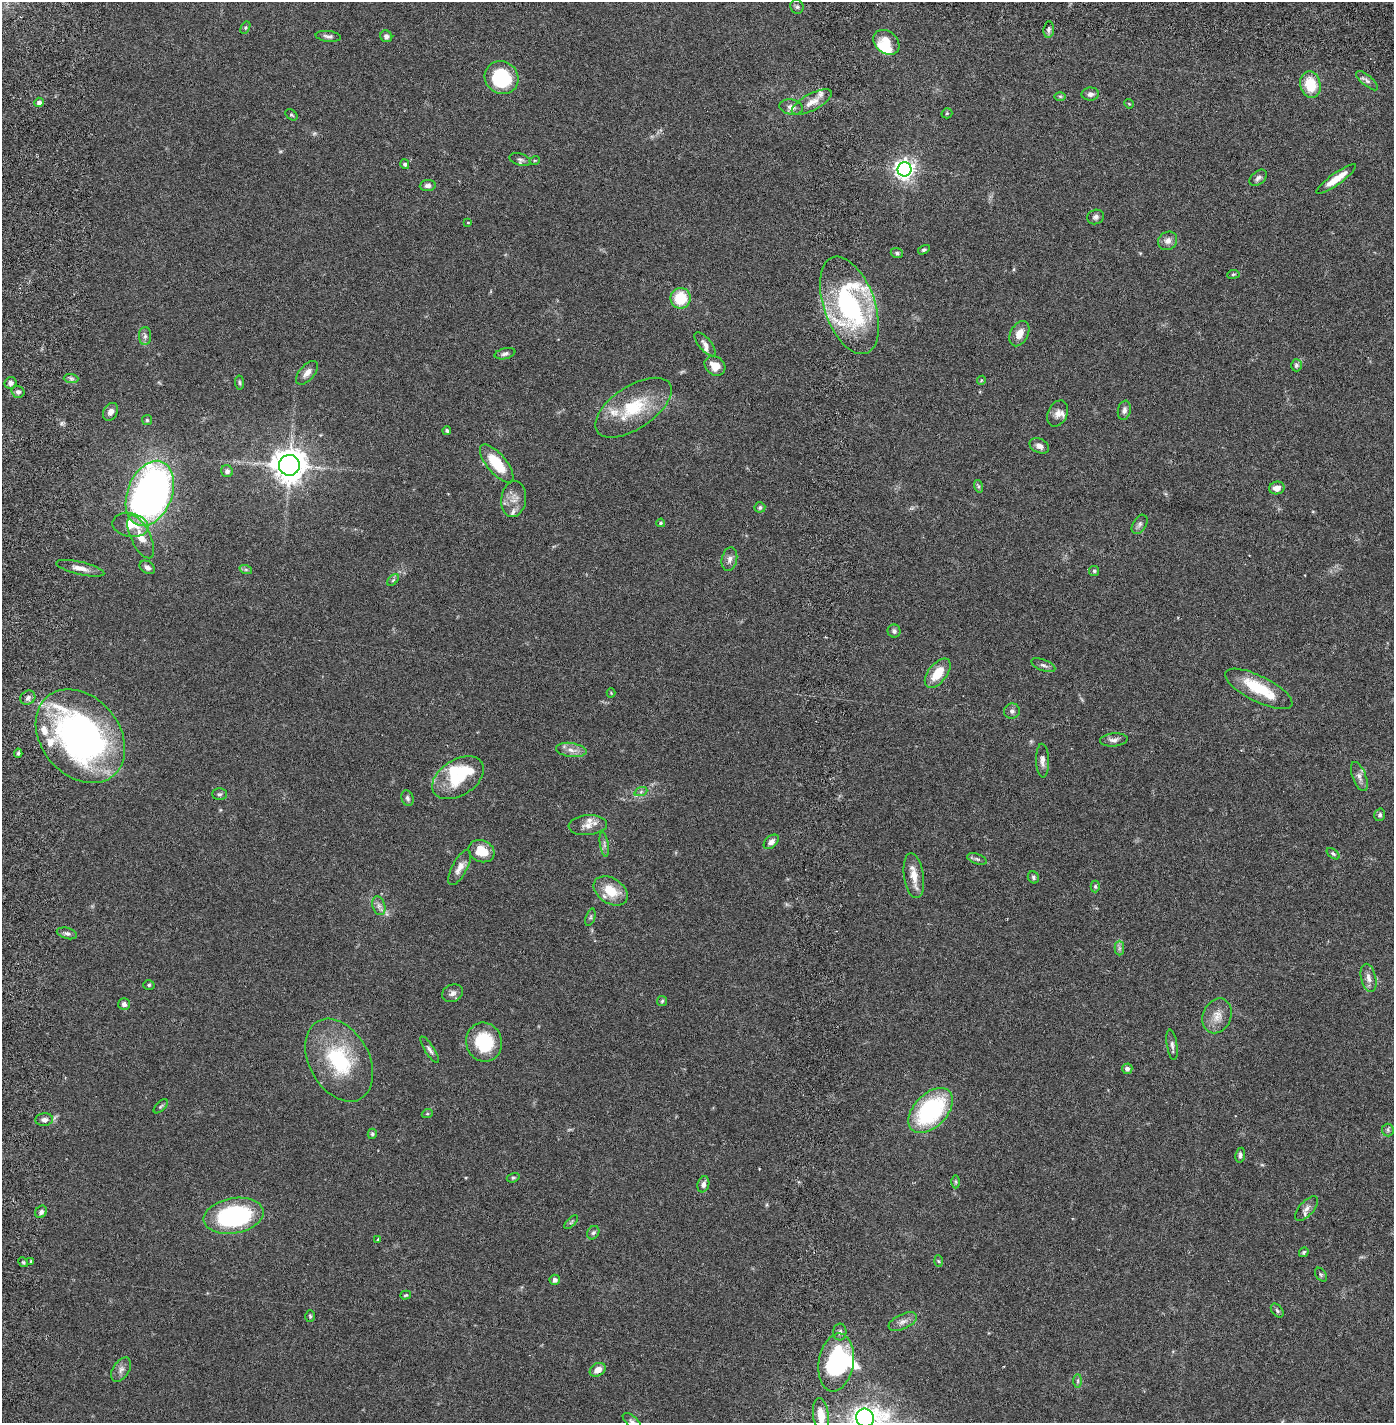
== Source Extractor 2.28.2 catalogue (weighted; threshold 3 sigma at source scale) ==
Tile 6 of 4 x 4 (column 2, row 2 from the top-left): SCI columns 1497-2888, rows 2930-4350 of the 5886 x 5856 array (HDU 1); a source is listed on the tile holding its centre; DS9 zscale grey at full resolution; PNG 1396 x 1425 px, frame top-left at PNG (2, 2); each listed source drawn as its Kron ellipse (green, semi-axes under 4 px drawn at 4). Nothing masked; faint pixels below the display range render black.
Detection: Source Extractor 2.28.2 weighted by HDU 2 'WHT'; one run over the whole footprint, this tile lists its part. Background 0.0412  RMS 0.004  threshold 0.0162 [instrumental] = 3 sigma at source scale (4.09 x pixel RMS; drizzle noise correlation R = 1.36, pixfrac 0.8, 0.05/0.05 arcsec/px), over >= 5 px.
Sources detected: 166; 3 too faint to see at this stretch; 6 inside a brighter object's white glare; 1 cosmic-ray / hot-pixel residue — neither listed nor drawn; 9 inside a brighter listed object's ellipse — not listed separately; the other 147 listed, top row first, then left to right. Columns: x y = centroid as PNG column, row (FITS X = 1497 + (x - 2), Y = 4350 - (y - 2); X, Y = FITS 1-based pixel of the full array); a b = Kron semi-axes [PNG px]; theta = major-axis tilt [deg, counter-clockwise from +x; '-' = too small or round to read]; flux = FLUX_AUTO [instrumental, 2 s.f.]
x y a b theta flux
797 7 7 6 - 0.55
245 28 6 4 59 0.32
1049 29 8 5 84 0.68
328 36 13 5 -7 0.78
386 36 6 5 - 0.86
886 42 14 11 -41 4.1
502 78 17 16 - 17
1367 81 13 5 -39 0.85
1310 85 13 10 -76 6.7
1090 94 9 6 1 0.93
1060 96 6 4 -1 0.3
39 102 5 4 - 1
812 102 22 8 27 2.5
1129 104 5 4 - 0.23
791 107 12 7 -9 1.3
947 113 5 5 - 0.29
291 115 7 4 -39 0.35
520 160 11 6 -18 0.74
535 160 5 3 - 0.21
405 164 5 4 - 0.59
905 169 7 7 - 130
1258 178 10 6 40 0.8
1336 179 24 5 36 3.6
428 185 8 5 5 0.8
1096 217 8 7 - 0.72
468 222 4 3 - 0.16
1168 241 10 9 - 1.3
924 250 6 4 29 0.4
897 253 6 5 - 0.44
1233 274 6 4 8 0.34
680 298 10 10 - 7.1
849 305 51 25 -71 40
1019 334 13 9 62 2.4
145 336 9 6 89 0.75
705 344 14 6 -50 1.2
505 354 10 5 13 0.71
1296 365 6 5 - 0.56
715 366 11 9 -36 2.8
307 373 14 7 49 1.6
71 378 7 4 -2 0.53
981 380 4 4 - 0.22
239 382 7 4 -84 0.39
11 383 6 5 - 0.9
18 392 6 6 - 0.78
633 408 43 21 34 12
1124 410 10 6 78 0.96
110 412 9 7 59 1.3
1058 413 14 9 64 1.5
147 420 5 5 - 0.36
447 431 4 4 - 0.41
1039 446 10 7 -25 1.3
497 463 23 9 -50 7.8
289 465 10 10 - 410
227 471 6 5 - 0.74
978 486 6 4 -71 0.37
1277 488 8 6 11 1.7
150 493 34 22 68 120
514 499 18 12 83 2.6
760 507 5 5 - 0.51
661 523 4 4 - 0.33
1139 524 10 6 59 0.76
130 525 18 11 -10 4.6
141 537 23 9 -65 3.3
729 559 12 7 79 1.2
147 567 8 6 -34 0.88
80 568 25 6 -13 2
246 570 6 4 -19 0.4
1094 571 5 5 - 0.35
393 580 7 4 45 0.45
894 631 6 6 - 0.63
1043 665 12 5 -21 0.73
938 673 17 9 52 4.9
1259 689 37 12 -27 10
611 693 4 4 - 0.2
28 698 8 6 34 0.85
1012 711 8 7 - 0.78
80 736 51 39 -50 95
1114 740 14 6 4 1
571 750 15 7 -8 1.7
18 753 4 4 - 0.41
1042 761 17 6 -88 1.3
1359 777 15 6 -69 1.2
458 778 28 17 32 9.5
641 791 7 4 20 0.48
219 794 7 6 - 0.52
407 798 8 6 -69 0.59
1380 815 6 5 - 0.47
588 825 19 10 5 2.2
771 842 9 6 43 1.2
604 844 12 3 -81 0.7
481 851 13 10 -25 3.9
1333 854 7 4 -38 0.42
977 859 10 5 -18 0.55
460 868 19 7 62 2
914 876 22 10 -82 3.2
1033 877 6 5 - 0.44
1095 886 6 4 -89 0.35
611 891 19 12 -33 5.5
379 906 10 6 -72 0.95
590 917 9 4 71 0.41
67 933 10 5 -14 0.68
1119 948 7 5 90 0.61
1368 978 14 7 -76 1.4
149 985 5 5 - 0.39
452 993 11 8 26 1.1
662 1001 5 5 - 0.36
124 1004 6 5 - 0.87
1217 1016 18 14 66 3
484 1042 20 18 -74 12
1172 1045 15 5 -82 0.9
430 1050 15 4 -57 0.76
339 1060 44 30 -60 19
1127 1069 5 5 - 0.8
161 1106 9 4 45 0.45
931 1110 27 16 46 27
427 1114 5 3 - 0.28
44 1120 9 6 6 0.96
1388 1130 6 6 - 0.48
372 1134 5 4 - 0.42
1240 1155 7 5 82 0.63
513 1178 6 4 16 0.36
956 1182 6 4 90 0.37
703 1184 8 5 73 0.93
1307 1209 15 7 48 1.3
41 1212 6 5 - 0.7
234 1216 30 17 10 32
571 1222 9 3 45 0.35
593 1233 7 5 56 0.5
378 1239 3 2 - 0.2
1304 1252 5 4 - 0.4
31 1261 3 2 - 0.22
938 1261 6 4 -87 0.28
23 1262 5 4 - 0.32
1321 1275 8 5 -54 0.4
555 1280 5 5 - 0.82
406 1295 5 4 - 0.31
1277 1311 8 5 -50 0.47
310 1316 6 5 - 0.34
903 1322 15 7 25 1.5
840 1332 8 6 86 0.72
836 1363 29 17 81 24
121 1370 13 8 57 1.2
598 1370 8 6 30 2.1
1078 1381 7 4 90 0.41
821 1415 17 7 -83 3.3
865 1418 9 8 - 160
632 1421 11 5 -41 0.72
Isophote crosses this tile's border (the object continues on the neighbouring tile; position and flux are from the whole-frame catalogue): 2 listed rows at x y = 865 1418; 632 1421